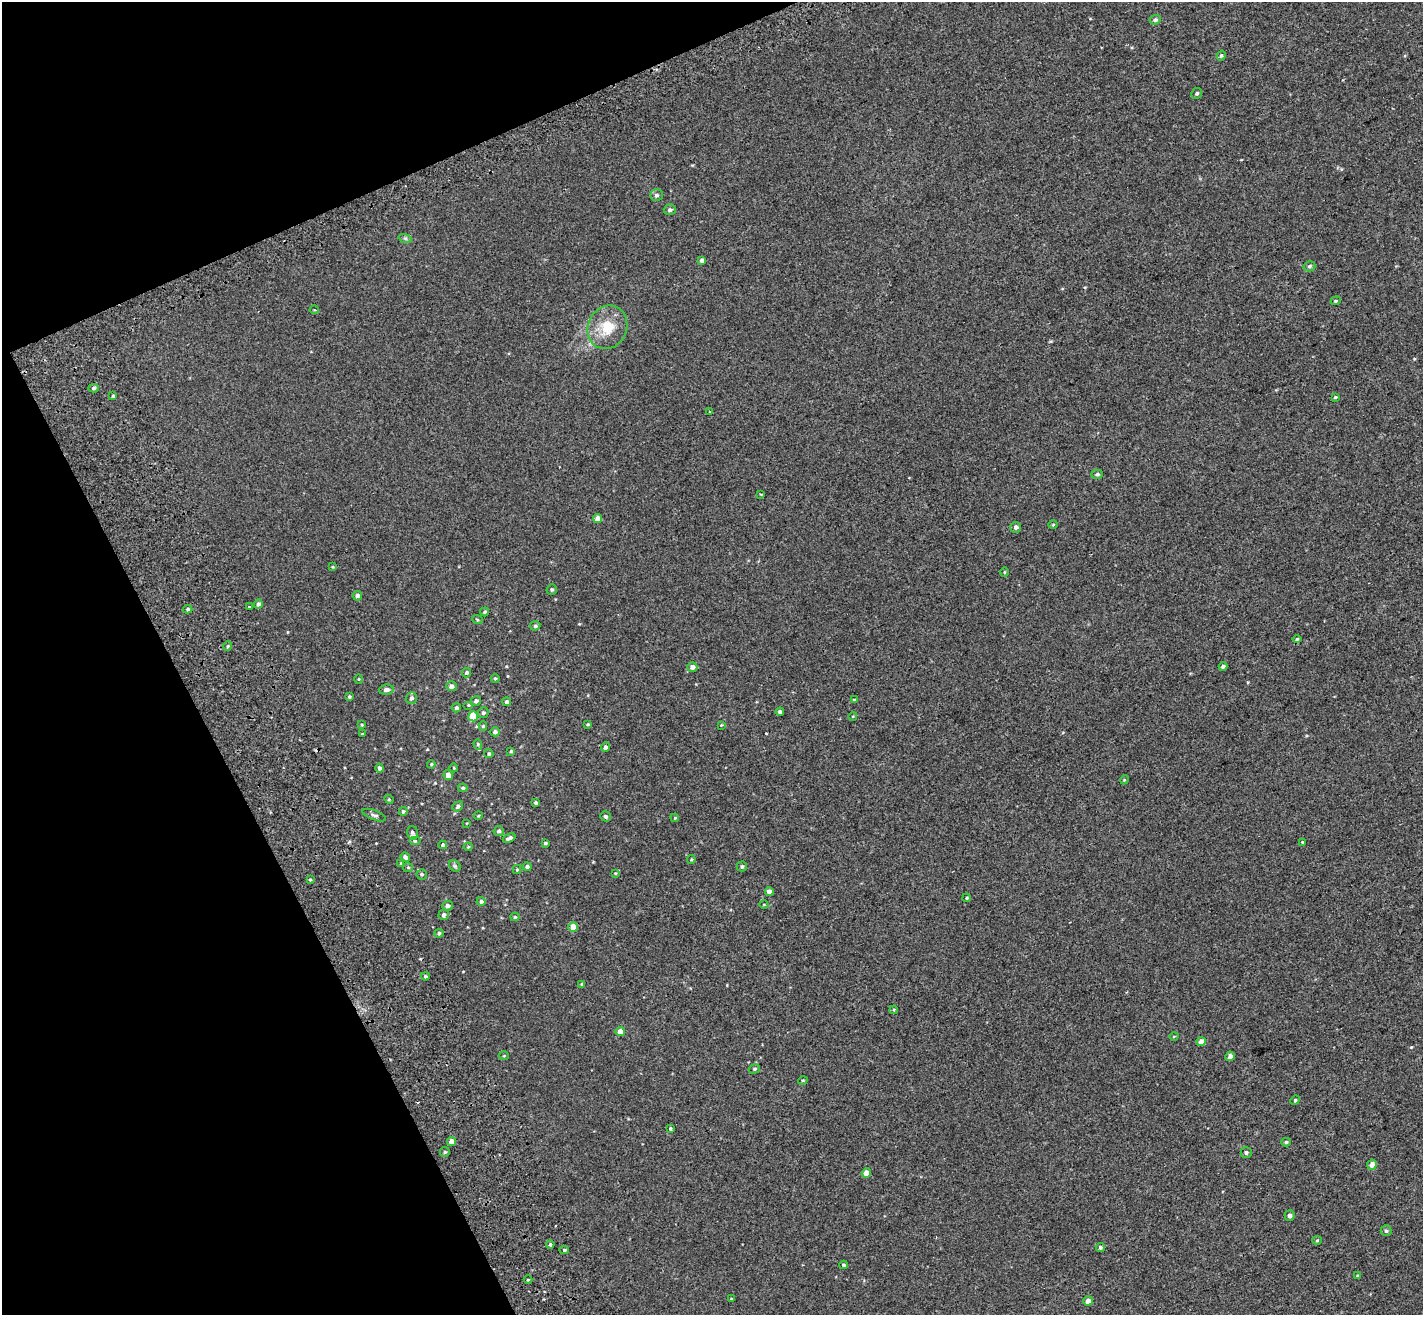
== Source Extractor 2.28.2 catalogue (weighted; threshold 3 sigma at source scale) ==
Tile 5 of 4 x 4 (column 1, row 2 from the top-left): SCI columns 104-1524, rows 2874-4186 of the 5889 x 5690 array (HDU 1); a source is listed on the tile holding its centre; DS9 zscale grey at full resolution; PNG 1425 x 1317 px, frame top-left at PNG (2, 2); each listed source drawn as its Kron ellipse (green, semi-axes under 4 px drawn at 4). Shown black and unused: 21% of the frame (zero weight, under 2 of 3 exposures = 6% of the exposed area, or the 3 px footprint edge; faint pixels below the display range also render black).
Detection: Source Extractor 2.28.2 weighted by HDU 2 'WHT'; one run over the whole footprint, this tile lists its part. Background 0.00116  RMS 0.0065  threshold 0.0294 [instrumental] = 3 sigma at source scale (4.5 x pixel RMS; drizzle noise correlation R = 1.50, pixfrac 1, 0.0396/0.0396 arcsec/px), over >= 5 px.
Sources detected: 135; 2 cosmic-ray / hot-pixel residue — neither listed nor drawn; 1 inside a brighter listed object's ellipse — not listed separately; the other 132 listed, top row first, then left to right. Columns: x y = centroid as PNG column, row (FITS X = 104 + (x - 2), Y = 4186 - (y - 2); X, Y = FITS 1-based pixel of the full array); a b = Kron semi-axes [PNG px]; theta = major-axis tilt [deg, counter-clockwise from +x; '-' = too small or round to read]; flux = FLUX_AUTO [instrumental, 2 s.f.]
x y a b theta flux
1155 20 5 4 - 1.3
1221 56 5 4 - 1.1
1197 93 6 5 - 0.98
656 195 6 6 - 1.4
670 210 6 5 - 1.6
405 238 7 4 -19 1.1
702 260 4 4 - 2
1309 266 6 5 - 1.1
1336 301 5 4 - 0.63
314 310 4 3 - 0.51
607 327 22 19 63 16
93 388 5 4 - 1.1
113 396 4 3 - 0.84
1335 397 4 3 - 0.73
710 411 3 2 - 0.41
1097 474 6 4 3 1.1
761 495 3 2 - 0.47
597 518 4 4 - 4.4
1053 525 5 3 - 0.52
1016 527 5 5 - 2
333 567 4 4 - 0.6
1004 572 5 3 - 0.49
552 590 5 5 - 1
357 596 5 4 - 1.5
258 604 5 4 - 1.7
249 607 3 3 - 6.7
188 609 4 3 - 1.2
485 612 5 3 - 0.81
477 619 5 3 - 0.6
535 626 5 4 - 1.3
1297 639 4 4 - 0.65
228 646 5 3 - 0.61
1223 666 4 4 - 1.2
692 667 5 5 - 3
467 673 5 4 - 1.3
495 678 4 4 - 0.76
359 679 5 3 - 0.54
451 686 5 5 - 2.8
386 690 7 5 6 2.3
349 697 4 3 - 0.81
411 698 6 5 - 1.5
854 700 4 4 - 0.68
476 701 5 5 - 1.7
507 702 4 4 - 1.5
468 705 5 4 - 0.66
456 708 5 4 - 1.3
780 712 4 3 - 1.4
483 713 5 5 - 1.2
473 716 5 5 - 16
853 716 4 3 - 0.43
588 724 4 3 - 0.63
362 725 4 3 - 0.52
721 725 3 3 - 0.47
483 726 5 4 - 0.9
495 732 5 4 - 1.8
362 734 4 3 - 0.57
478 744 5 4 - 0.89
605 747 5 4 - 1.7
511 751 3 3 - 0.99
489 754 4 4 - 1.1
431 764 4 3 - 0.66
379 768 4 4 - 1.8
454 768 4 3 - 0.43
448 775 5 4 - 2.9
1124 780 4 3 - 0.59
463 788 5 4 - 1.1
389 799 5 4 - 0.64
536 803 4 3 - 1.2
458 806 6 4 37 1.2
403 811 4 4 - 1
374 815 12 5 -21 1.6
478 816 4 3 - 0.56
606 816 5 5 - 1.4
675 818 4 3 - 0.53
467 823 4 2 - 0.4
499 831 5 5 - 1.4
412 833 7 5 -76 1.4
509 838 7 3 22 1.8
415 841 6 4 0 0.94
545 843 3 3 - 0.9
1302 843 3 3 - 3.6
443 845 4 4 - 1.3
468 847 4 4 - 0.59
405 857 5 4 - 1.5
691 859 4 4 - 0.59
401 863 4 3 - 0.48
455 866 6 5 - 0.98
742 866 5 5 - 1.1
408 867 5 4 - 0.66
527 867 4 4 - 1.5
517 870 4 4 - 0.72
615 873 4 3 - 0.43
422 874 5 5 - 0.93
310 879 4 3 - 0.67
769 891 4 4 - 3.5
967 898 4 3 - 0.76
481 901 4 4 - 1.4
764 905 4 3 - 0.43
447 906 5 5 - 2.1
444 915 5 5 - 1.8
515 917 4 4 - 0.83
573 927 4 4 - 7.2
439 933 5 4 - 1.1
425 976 4 3 - 0.79
582 984 4 4 - 0.97
894 1010 4 3 - 0.95
620 1031 5 4 - 4.1
1174 1036 5 3 - 0.47
1201 1042 4 4 - 4.4
504 1056 5 3 - 0.56
1230 1056 4 4 - 2.4
754 1069 6 4 16 0.96
803 1080 5 3 - 0.49
1295 1100 5 4 - 0.69
670 1129 3 3 - 0.84
452 1141 4 4 - 4.6
1286 1142 5 4 - 0.88
445 1152 5 4 - 0.91
1246 1153 5 5 - 1.1
1372 1165 5 5 - 3.6
866 1173 5 4 - 5
1290 1215 5 5 - 2
1386 1231 5 5 - 1.1
1317 1240 5 3 - 0.58
550 1244 4 3 - 1.1
1100 1247 4 4 - 1.1
564 1250 4 4 - 0.83
844 1265 4 3 - 0.87
1358 1276 4 3 - 0.73
528 1280 4 3 - 0.63
731 1299 3 3 - 0.45
1088 1301 5 4 - 3.2